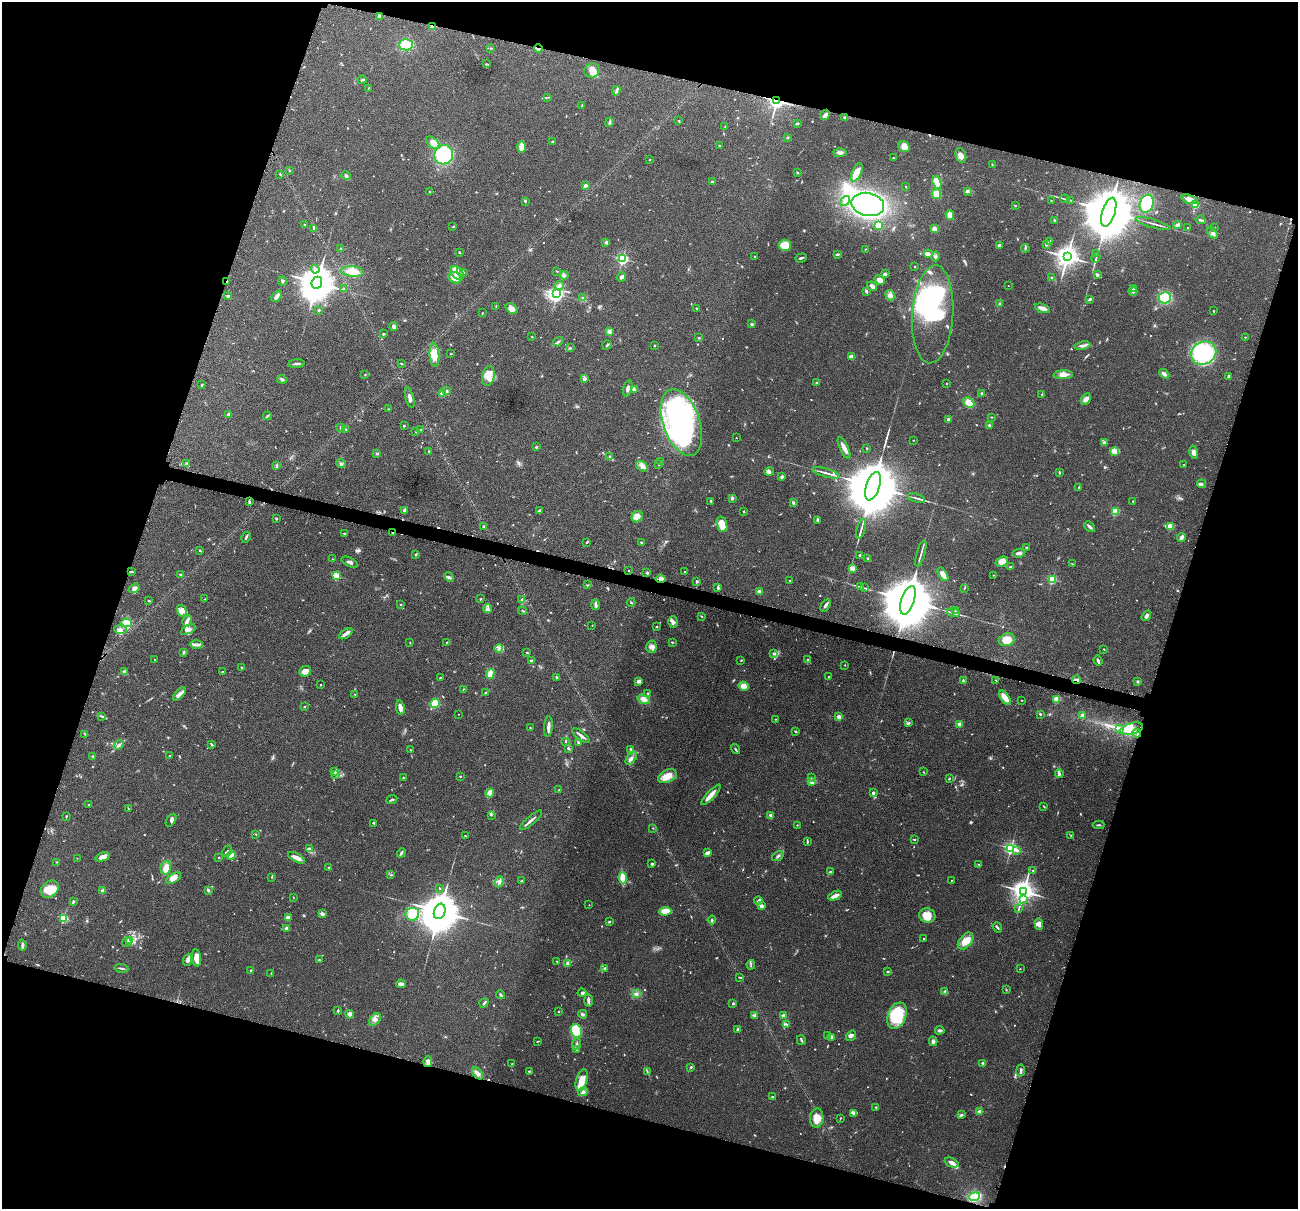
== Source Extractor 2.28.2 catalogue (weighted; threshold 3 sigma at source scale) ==
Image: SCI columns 31-5211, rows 154-4981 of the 5241 x 5259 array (HDU 1 of 3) = the unmasked area's bounding box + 8 px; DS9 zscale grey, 4 x 4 block average (1 PNG px = mean of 4 x 4 image px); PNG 1300 x 1211 px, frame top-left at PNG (2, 2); each listed source drawn as its Kron ellipse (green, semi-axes under 4 px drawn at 4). Shown black and unused: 35% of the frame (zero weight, under 3 of 4 exposures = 3% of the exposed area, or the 3 px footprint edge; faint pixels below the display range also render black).
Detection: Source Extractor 2.28.2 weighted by HDU 2 'WHT'. Background 0.054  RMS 0.0056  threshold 0.0252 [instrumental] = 3 sigma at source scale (4.5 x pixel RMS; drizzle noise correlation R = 1.50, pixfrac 1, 0.05/0.05 arcsec/px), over >= 5 px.
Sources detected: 819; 12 too faint to see at this stretch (4 x 4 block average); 6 inside a brighter object's white glare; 5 cosmic-ray / hot-pixel residue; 2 long thin detections or spike segments (spike, bleed or trail) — neither listed nor drawn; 16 coinciding with a brighter row at this scale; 45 inside a brighter listed object's ellipse — not listed separately; of the other 733, all 500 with FLUX_AUTO >= 1.75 (the completeness limit of this list) listed and drawn (233 fainter detections not listed), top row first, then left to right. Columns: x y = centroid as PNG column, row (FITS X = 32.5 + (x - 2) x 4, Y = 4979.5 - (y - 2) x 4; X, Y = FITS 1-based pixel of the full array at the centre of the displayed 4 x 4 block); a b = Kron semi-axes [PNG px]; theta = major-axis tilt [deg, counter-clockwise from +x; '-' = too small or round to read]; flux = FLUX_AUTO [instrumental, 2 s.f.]
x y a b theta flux
379 16 3 3 - 8.9
433 26 3 2 - 13
406 45 7 5 4 76
491 48 3 2 - 2.6
538 49 4 2 - 6.8
487 64 2 2 - 2.2
592 71 8 7 - 28
362 80 4 2 - 4.4
368 88 4 2 - 1.9
616 91 5 2 - 4.4
547 97 4 2 - 2.7
777 101 2 2 - 1600
582 106 3 2 - 3
825 115 5 3 - 11
845 117 2 2 - 18
679 121 3 2 - 3.1
609 122 5 2 - 5.5
797 123 3 2 - 5
725 127 2 2 - 1.7
787 137 2 2 - 3
553 141 3 2 - 5
433 143 8 4 -38 19
720 146 2 2 - 2.5
521 147 6 4 -90 31
904 147 6 5 - 30
840 153 6 3 4 12
444 155 10 9 - 250
961 155 8 5 -69 17
893 158 2 2 - 6.4
649 159 2 2 - 2.5
992 165 3 2 - 3
289 170 3 2 - 2.4
797 172 2 2 - 2.2
857 172 10 4 66 32
280 174 3 2 - 2.2
346 176 5 2 - 4.5
712 182 3 3 - 6.3
937 182 7 4 -70 69
586 185 3 2 - 11
906 186 2 2 - 2.4
430 191 2 2 - 2.8
967 191 3 3 - 7
936 194 5 4 - 33
1065 199 5 2 - 4.2
1190 199 8 3 -18 38
1070 200 3 2 - 2
525 201 3 2 - 3.2
845 201 5 3 - 11
1051 201 2 2 - 2
868 204 16 11 -13 900
1147 204 9 6 70 270
1195 205 2 2 - 120
1015 206 2 2 - 2
1109 212 15 6 72 43000
950 215 5 3 - 30
1054 220 2 2 - 3.9
1201 220 5 2 - 6.5
1153 223 18 2 -16 10
304 225 3 2 - 2.7
878 225 3 3 - 55
1177 225 4 2 - 11
453 227 3 2 - 2.5
314 228 4 3 - 5.3
1187 228 2 2 - 3.9
1214 228 2 2 - 6.8
934 229 2 2 - 23
1213 233 6 3 -53 9.1
606 242 2 2 - 23
1050 242 4 2 - 6.5
785 245 6 5 - 48
999 245 3 2 - 7.3
1046 245 3 2 - 5.3
1025 248 4 2 - 4.7
341 249 3 2 - 2.3
865 249 3 2 - 1.9
459 252 3 2 - 3.3
1095 253 2 2 - 2
837 254 3 2 - 5.6
928 254 4 3 - 29
936 256 5 3 - 6.1
755 257 2 2 - 6
1067 257 4 3 - 3000
801 258 6 2 21 5
1096 258 5 2 - 4.9
622 259 2 2 - 600
914 266 2 2 - 2.6
315 269 4 2 - 5.8
455 269 2 2 - 110
557 271 2 2 - 3
352 272 11 5 -6 37
457 273 8 5 -47 22
463 273 3 2 - 2.8
885 274 3 3 - 4.9
564 275 4 3 - 6.9
1097 275 3 2 - 6
621 277 5 3 - 9.6
455 278 7 5 -31 27
1051 278 2 2 - 1.8
880 280 6 4 -27 18
227 281 2 2 - 3
282 281 4 2 - 4.6
317 283 6 5 - 12000
559 286 4 3 - 10
872 286 5 3 - 13
1008 286 2 2 - 2
343 289 2 2 - 2.2
1133 289 4 2 - 1.9
866 291 3 2 - 7.1
1133 291 4 2 - 4.8
557 294 3 3 - 770
890 295 5 4 - 13
228 296 2 2 - 23
277 296 7 3 50 12
583 298 2 2 - 10
1165 298 6 5 - 110
1090 299 3 3 - 5.3
999 303 3 2 - 2.4
496 306 2 2 - 1.8
697 308 3 2 - 2.4
1042 308 8 3 -18 23
512 309 7 4 -37 21
319 310 2 2 - 4
1214 311 3 2 - 2
482 313 2 2 - 3.3
933 314 49 20 86 560
752 324 2 2 - 8.6
394 327 4 4 - 9.7
609 331 4 3 - 8.6
384 334 3 2 - 3.9
532 337 2 2 - 1.8
1245 337 2 2 - 4.3
699 338 3 2 - 3.5
558 342 5 2 - 5.2
607 345 5 2 - 3.6
654 345 2 2 - 2.4
1082 346 8 3 10 14
570 348 3 2 - 1.9
1204 353 13 11 30 270
451 354 2 2 - 2
434 355 12 5 -87 54
852 356 4 3 - 13
401 363 4 2 - 2.2
296 364 8 2 6 8.2
1164 374 6 3 -39 12
365 375 2 2 - 2
1063 375 9 4 1 24
488 376 10 6 78 33
1229 376 3 3 - 6
282 379 5 3 - 6.6
584 379 3 3 - 10
816 382 2 2 - 2.9
947 383 2 2 - 6.6
201 385 3 2 - 2.7
628 388 8 3 76 11
634 390 3 3 - 6.1
447 391 3 2 - 5.6
982 393 3 2 - 3
442 394 2 2 - 86
1042 394 2 2 - 1.9
410 398 10 3 -74 15
1086 399 6 4 58 16
969 403 6 4 -44 43
388 409 2 2 - 1.8
229 415 4 2 - 16
267 416 4 2 - 3.7
992 417 2 2 - 2
949 419 3 3 - 4.9
681 422 35 18 -71 830
989 425 2 2 - 18
404 426 2 2 - 3.3
341 428 3 2 - 3.9
346 429 2 2 - 2.3
421 430 4 2 - 3.5
416 432 3 2 - 2.7
736 438 2 2 - 2
913 440 2 2 - 2
1105 443 3 3 - 10
536 447 2 2 - 4.3
844 448 11 3 -65 20
867 448 2 2 - 2
429 451 2 2 - 2.3
1115 451 3 2 - 6.4
1194 452 7 4 -79 12
377 453 2 2 - 3.5
610 457 3 3 - 5.1
661 461 3 2 - 1.8
186 464 3 2 - 6
341 464 5 3 - 6.5
277 465 4 2 - 3.7
658 465 2 2 - 1.8
1184 465 2 2 - 2.7
642 466 6 4 -35 14
769 472 5 4 - 10
1059 472 4 2 - 3.1
826 473 14 2 -16 12
782 477 3 3 - 7.2
1201 484 4 3 - 7.1
873 486 15 6 72 51000
1079 488 3 2 - 3.9
732 498 2 2 - 11
917 498 9 2 -18 7.1
711 501 2 2 - 12
1133 501 2 2 - 3.1
249 502 3 2 - 4
793 503 3 2 - 5.7
404 510 3 2 - 7.7
539 510 3 2 - 2.7
744 511 2 2 - 2.3
1115 512 2 2 - 190
637 517 6 5 - 18
276 518 2 2 - 4.8
818 521 3 2 - 2.3
722 524 8 5 -71 40
484 526 3 2 - 4
1170 526 2 2 - 120
1090 527 6 2 -42 8.9
861 529 10 2 73 9.7
392 532 2 2 - 3
344 533 2 2 - 14
246 537 6 2 61 5.7
1181 538 5 3 - 13
587 542 3 2 - 3
641 542 3 2 - 2.9
1026 547 2 2 - 2.9
200 550 2 2 - 4.7
921 553 13 2 74 10
1019 553 6 3 9 12
416 555 2 2 - 2.5
860 555 2 2 - 11
868 558 3 2 - 3
332 559 2 2 - 1.8
350 562 9 2 -26 8.3
1002 562 6 5 - 31
1072 564 2 2 - 1.9
1010 567 3 2 - 2.5
853 568 2 2 - 84
629 570 2 2 - 5.7
131 572 3 2 - 3.1
685 572 3 2 - 4
647 573 2 2 - 6.9
943 574 7 3 -56 28
181 575 3 2 - 3.5
994 575 3 2 - 2.6
336 576 2 2 - 190
449 577 5 4 - 7.2
660 579 5 3 - 10
1052 579 2 2 - 270
790 581 3 2 - 2.3
697 582 3 2 - 3.4
588 585 2 2 - 1.9
860 587 4 2 - 3
134 588 6 3 35 9.6
718 588 3 2 - 3.7
864 588 4 2 - 3.6
964 588 2 2 - 2.2
759 592 2 2 - 20
205 599 2 2 - 2
480 599 3 2 - 2.7
522 600 4 2 - 3.1
908 600 15 6 72 50000
149 601 3 2 - 3.2
631 602 4 2 - 3
401 604 2 2 - 2.4
596 605 5 2 - 12
825 605 7 2 61 8
488 609 4 2 - 5.5
182 611 6 4 -72 22
523 611 4 2 - 3.9
955 611 3 2 - 4
953 613 6 2 -16 6.9
701 616 3 2 - 2.2
1146 616 5 2 - 9.4
187 621 6 2 61 16
673 622 6 4 -74 13
126 623 5 4 - 45
592 625 2 2 - 1.9
657 627 2 2 - 3.1
120 630 6 4 -6 13
188 630 8 3 28 13
346 634 8 3 35 11
1007 640 8 6 21 41
447 642 2 2 - 1.8
672 642 2 2 - 3.2
410 643 3 2 - 2.1
196 644 7 3 1 13
651 647 6 5 - 15
499 648 4 3 - 8.6
1104 649 2 2 - 3.8
183 653 3 3 - 3.9
527 653 3 2 - 2.6
774 653 3 2 - 6.1
154 659 2 2 - 2.8
741 660 2 2 - 2.8
808 660 3 2 - 2.9
531 661 2 2 - 40
1098 661 5 2 - 7.5
845 665 2 2 - 3.5
242 667 2 2 - 3.1
305 671 6 5 - 18
124 672 3 2 - 3.4
223 672 3 2 - 2.6
490 674 5 3 - 30
440 677 2 2 - 2.4
556 677 2 2 - 3.6
829 677 3 2 - 2
996 680 3 2 - 1.8
1076 680 4 2 - 13
639 681 4 3 - 11
964 681 3 2 - 3.1
1138 682 2 2 - 17
321 685 2 2 - 4.7
744 686 5 4 - 34
463 689 3 2 - 2.3
486 692 4 2 - 3.1
648 693 2 2 - 5.4
180 694 8 3 47 12
355 694 2 2 - 4.8
1005 697 8 3 -54 46
644 699 6 4 -18 20
1057 699 2 2 - 150
1022 700 2 2 - 2.4
435 703 5 4 - 53
304 707 2 2 - 2.7
400 708 7 3 -82 20
458 714 2 2 - 2.5
1040 714 2 2 - 4.3
1082 715 3 3 - 7.4
102 716 3 2 - 3.8
839 717 2 2 - 66
776 719 2 2 - 2.1
908 723 2 2 - 3.1
960 724 2 2 - 50
548 727 10 2 85 16
530 728 3 2 - 2.2
1119 728 3 2 - 2.9
1132 729 12 5 16 38
795 731 3 2 - 3.3
1137 733 4 2 - 8.5
85 734 2 2 - 1.9
581 735 10 2 -38 12
566 742 2 2 - 2.4
578 742 3 2 - 3.6
119 745 5 2 - 8.6
212 745 2 2 - 7.7
568 748 3 2 - 3.5
631 749 2 2 - 26
735 749 5 2 - 4.5
410 750 2 2 - 3.1
169 755 2 2 - 2.2
93 756 2 2 - 17
631 758 7 3 51 12
334 772 3 2 - 3.8
924 772 2 2 - 1.8
1059 774 4 3 - 6.8
335 775 2 2 - 1.8
460 776 2 2 - 2.8
667 776 10 6 24 40
403 777 2 2 - 3.6
811 777 2 2 - 1.9
949 779 2 2 - 3
812 781 4 3 - 19
559 790 2 2 - 2.6
490 793 4 2 - 68
873 793 2 2 - 10
711 795 13 3 47 27
392 800 6 2 23 4.7
89 805 2 2 - 13
1044 807 3 2 - 2.5
128 809 2 2 - 2.1
491 815 2 2 - 2
771 815 2 2 - 28
66 816 3 2 - 2.5
171 820 7 4 57 9.6
531 820 14 2 41 14
374 823 3 2 - 4
797 825 2 2 - 1.9
1099 825 5 2 - 4.6
653 828 2 2 - 1.8
256 834 2 2 - 1.9
465 836 2 2 - 4.5
1071 836 3 2 - 2.7
914 839 3 2 - 2.9
807 841 4 2 - 3.8
1011 848 2 2 - 760
309 849 3 2 - 16
1017 850 2 2 - 15
227 851 6 2 62 4.8
401 853 5 2 - 5.9
708 853 3 2 - 22
231 855 5 2 - 25
778 856 6 2 36 6.4
103 857 7 3 18 28
77 858 2 2 - 2
219 858 2 2 - 3.2
297 858 9 3 -28 23
56 862 2 2 - 2.3
652 864 2 2 - 8.3
979 864 3 2 - 1.9
329 867 2 2 - 5.8
166 868 7 5 76 28
1033 870 3 2 - 2.2
830 872 2 2 - 4.8
391 875 3 2 - 2.1
272 877 3 2 - 2.3
173 878 8 4 33 29
623 878 5 3 - 56
951 880 2 2 - 1.9
521 881 3 2 - 2.2
499 882 6 3 71 9.4
439 888 2 2 - 2.8
50 889 10 7 37 57
208 890 3 2 - 7.4
103 891 2 2 - 55
1023 891 4 3 - 3200
835 896 7 2 24 24
293 898 2 2 - 1.8
758 900 4 2 - 6.9
1023 900 2 2 - 2.8
73 902 4 2 - 4.6
589 905 2 2 - 2.8
761 906 2 2 - 48
1019 909 3 2 - 2.3
440 911 8 5 70 18000
665 911 6 3 3 50
322 914 3 3 - 8.3
412 914 7 6 - 140
927 915 8 7 - 42
288 917 4 2 - 11
63 918 2 2 - 310
712 920 4 2 - 4.2
609 922 4 2 - 3.4
1039 924 6 3 -86 14
997 927 5 2 - 4.6
286 928 2 2 - 43
924 939 3 2 - 1.8
129 940 4 3 - 6.8
966 941 10 6 50 36
127 942 5 2 - 5
22 945 5 3 - 6.5
197 958 8 4 -83 36
188 960 6 4 69 11
319 960 2 2 - 5
557 961 2 2 - 2
567 963 2 2 - 13
751 965 5 2 - 3.8
121 968 7 2 -6 5.9
605 969 3 2 - 11
1020 969 2 2 - 1.8
251 970 2 2 - 4.1
888 972 3 2 - 2.7
271 973 2 2 - 2
740 977 3 2 - 2.6
401 984 4 3 - 14
1006 990 2 2 - 1.9
945 991 4 2 - 4.5
582 993 4 3 - 7
636 994 4 2 - 5.1
501 995 4 2 - 4.5
588 1001 6 3 -88 9.2
484 1003 5 2 - 5.2
733 1003 2 2 - 5.2
338 1011 3 2 - 3.8
558 1012 2 2 - 1.8
350 1014 4 3 - 9.7
583 1014 4 2 - 5.2
754 1015 4 2 - 5.8
784 1016 2 2 - 56
897 1016 13 9 69 160
375 1019 7 5 49 15
787 1024 4 2 - 3.9
738 1030 2 2 - 9.3
940 1030 4 2 - 7.5
576 1031 7 5 -67 49
828 1036 2 2 - 1.9
851 1036 5 3 - 9.9
832 1037 4 3 - 7.2
801 1040 5 2 - 3.9
538 1041 3 2 - 2.2
933 1041 5 3 - 7.5
576 1044 6 2 68 6.4
577 1049 3 2 - 4.2
428 1061 6 3 82 15
983 1063 2 2 - 35
512 1064 2 2 - 3.5
691 1067 3 2 - 3.1
1021 1070 6 2 82 6.8
529 1071 4 2 - 3.5
647 1071 3 2 - 2.9
478 1073 7 4 -50 12
582 1080 11 5 74 42
583 1092 5 3 - 9.3
772 1097 4 2 - 2.5
876 1107 2 2 - 2.6
979 1112 2 2 - 50
854 1113 3 2 - 11
961 1115 3 2 - 3.9
817 1118 9 7 87 44
840 1118 3 2 - 2.1
952 1163 7 3 -25 20
975 1197 5 3 - 130
Overlapping masked pixels (flux is a lower limit): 11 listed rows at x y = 379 16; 433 26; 538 49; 777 101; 227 281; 392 532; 629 570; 660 579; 1076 680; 1137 733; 428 1061
Diffuse or blended objects may show on this block-average render without a row.